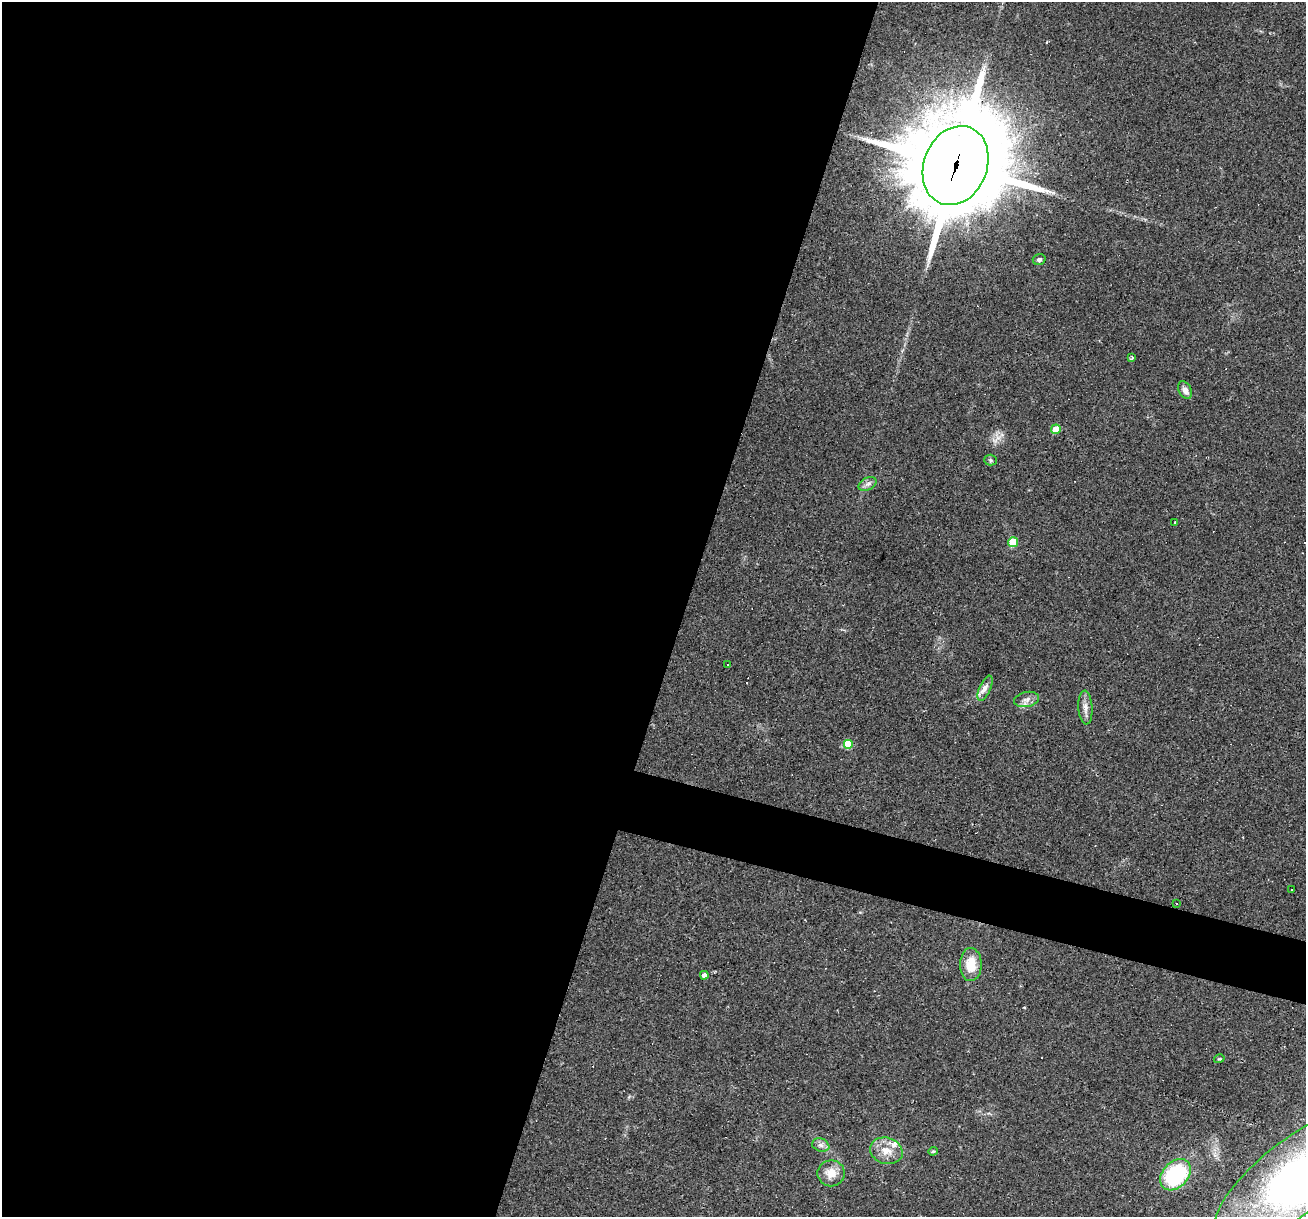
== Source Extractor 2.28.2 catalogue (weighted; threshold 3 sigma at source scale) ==
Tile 5 of 4 x 4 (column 1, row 2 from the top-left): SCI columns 1-1304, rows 2681-3895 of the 5214 x 5234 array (HDU 1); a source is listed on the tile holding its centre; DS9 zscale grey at full resolution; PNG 1308 x 1219 px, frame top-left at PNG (2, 2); each listed source drawn as its Kron ellipse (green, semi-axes under 4 px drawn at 4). Shown black and unused: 55% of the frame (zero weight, under 2 of 3 exposures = <1% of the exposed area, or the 3 px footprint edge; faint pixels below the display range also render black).
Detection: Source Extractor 2.28.2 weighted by HDU 2 'WHT'; one run over the whole footprint, this tile lists its part. Background 0.0335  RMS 0.0061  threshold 0.0272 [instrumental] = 3 sigma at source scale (4.5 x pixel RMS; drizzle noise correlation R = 1.50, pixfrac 1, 0.05/0.05 arcsec/px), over >= 5 px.
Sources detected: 32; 1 inside a brighter object's white glare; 5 cosmic-ray / hot-pixel residue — neither listed nor drawn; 1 inside a brighter listed object's ellipse — not listed separately; the other 25 listed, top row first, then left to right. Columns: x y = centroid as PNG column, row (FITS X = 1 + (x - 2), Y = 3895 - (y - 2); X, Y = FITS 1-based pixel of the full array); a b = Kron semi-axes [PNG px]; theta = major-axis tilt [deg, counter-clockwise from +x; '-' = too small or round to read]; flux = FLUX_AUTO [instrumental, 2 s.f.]
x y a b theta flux
956 165 41 31 68 10000
1039 259 6 5 - 1.4
1132 358 3 3 - 0.88
1185 390 9 6 -62 3.1
1056 429 5 5 - 14
990 460 6 5 - 1
868 484 9 6 27 2.3
1174 522 3 2 - 0.77
1013 542 5 5 - 21
727 664 3 3 - 3.4
985 688 13 5 66 3.1
1027 699 13 7 11 3.5
1085 707 17 7 -86 3.8
848 744 5 5 - 20
1291 889 3 2 - 0.56
1176 903 2 2 - 0.49
971 964 16 11 -89 13
704 975 4 4 - 3
1219 1059 5 3 - 0.58
821 1145 9 6 -20 2.2
886 1151 16 13 -16 7.9
933 1151 5 4 - 0.68
831 1173 13 13 - 7.4
1175 1175 18 12 47 58
1295 1177 99 36 38 220
Overlapping masked pixels (flux is a lower limit): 1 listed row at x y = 956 165
Isophote crosses this tile's border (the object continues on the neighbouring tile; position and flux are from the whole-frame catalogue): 1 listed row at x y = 1295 1177